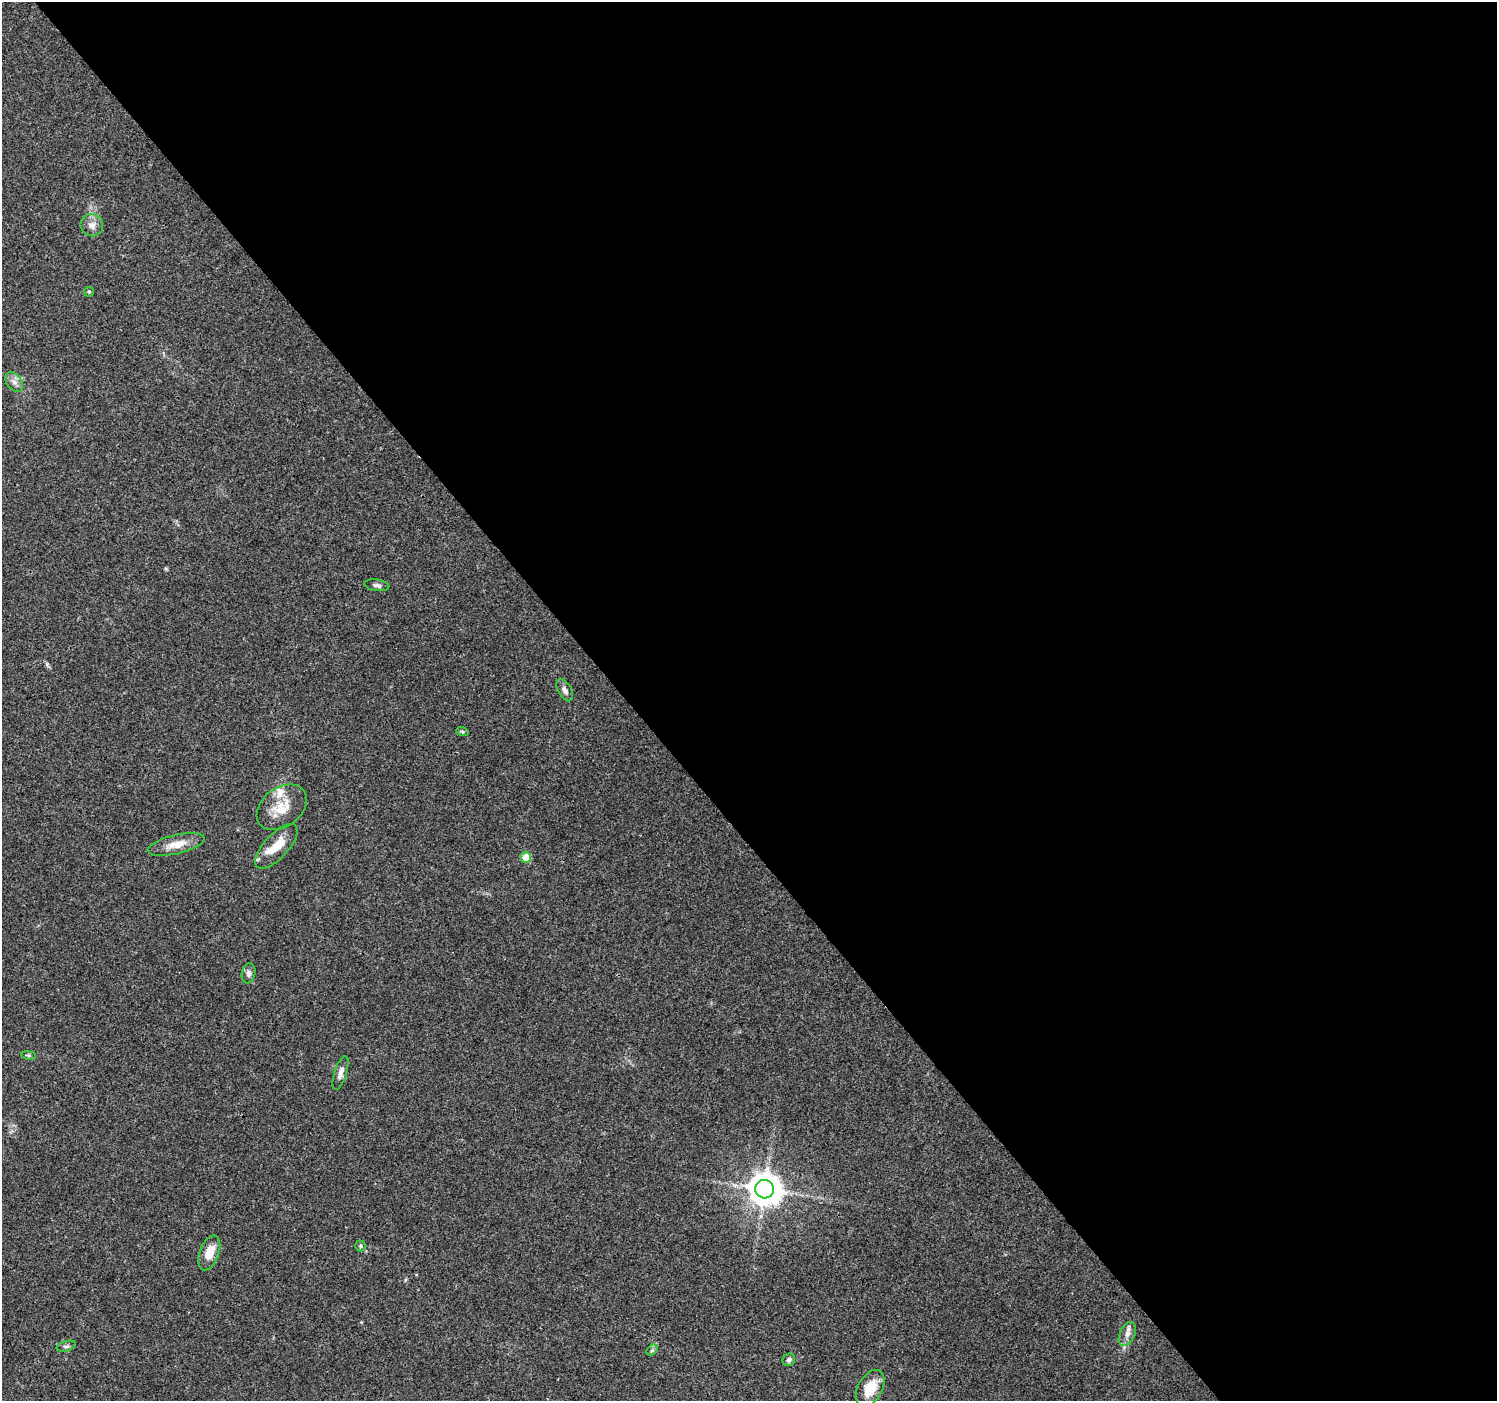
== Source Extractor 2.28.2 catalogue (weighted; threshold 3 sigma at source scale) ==
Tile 8 of 4 x 4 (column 4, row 2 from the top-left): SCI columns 4485-5979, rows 2933-4331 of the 5984 x 5930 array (HDU 1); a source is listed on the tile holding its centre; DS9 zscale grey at full resolution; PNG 1499 x 1403 px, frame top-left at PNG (2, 2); each listed source drawn as its Kron ellipse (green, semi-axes under 4 px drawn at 4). Shown black and unused: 58% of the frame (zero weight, under 3 of 4 exposures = <1% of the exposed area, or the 3 px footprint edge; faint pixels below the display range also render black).
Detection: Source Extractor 2.28.2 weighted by HDU 2 'WHT'; one run over the whole footprint, this tile lists its part. Background 0.0621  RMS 0.004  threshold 0.0182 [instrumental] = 3 sigma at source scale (4.5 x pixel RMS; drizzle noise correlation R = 1.50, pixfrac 1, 0.0396/0.0396 arcsec/px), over >= 5 px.
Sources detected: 24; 3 inside a brighter listed object's ellipse — not listed separately; the other 21 listed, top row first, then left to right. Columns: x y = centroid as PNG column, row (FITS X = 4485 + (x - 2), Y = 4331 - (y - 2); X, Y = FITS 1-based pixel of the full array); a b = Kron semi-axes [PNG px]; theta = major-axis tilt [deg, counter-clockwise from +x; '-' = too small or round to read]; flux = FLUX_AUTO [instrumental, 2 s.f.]
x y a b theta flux
92 225 11 11 - 2.8
89 292 5 4 - 0.51
14 382 11 7 -53 2
377 585 13 5 -9 1.2
565 690 12 6 -60 1.8
462 731 6 4 -20 0.54
282 807 28 19 37 9.6
176 844 29 9 13 5.9
276 846 28 12 47 8.6
526 858 5 5 - 12
249 973 10 6 78 1.4
29 1055 7 4 -8 0.62
340 1073 17 6 72 2.2
765 1189 9 9 - 760
360 1246 5 5 - 0.56
209 1253 18 9 69 6
1127 1334 13 7 64 2.3
66 1346 10 5 16 0.97
652 1350 6 4 44 0.72
789 1360 6 6 - 1
870 1388 19 12 61 8.4